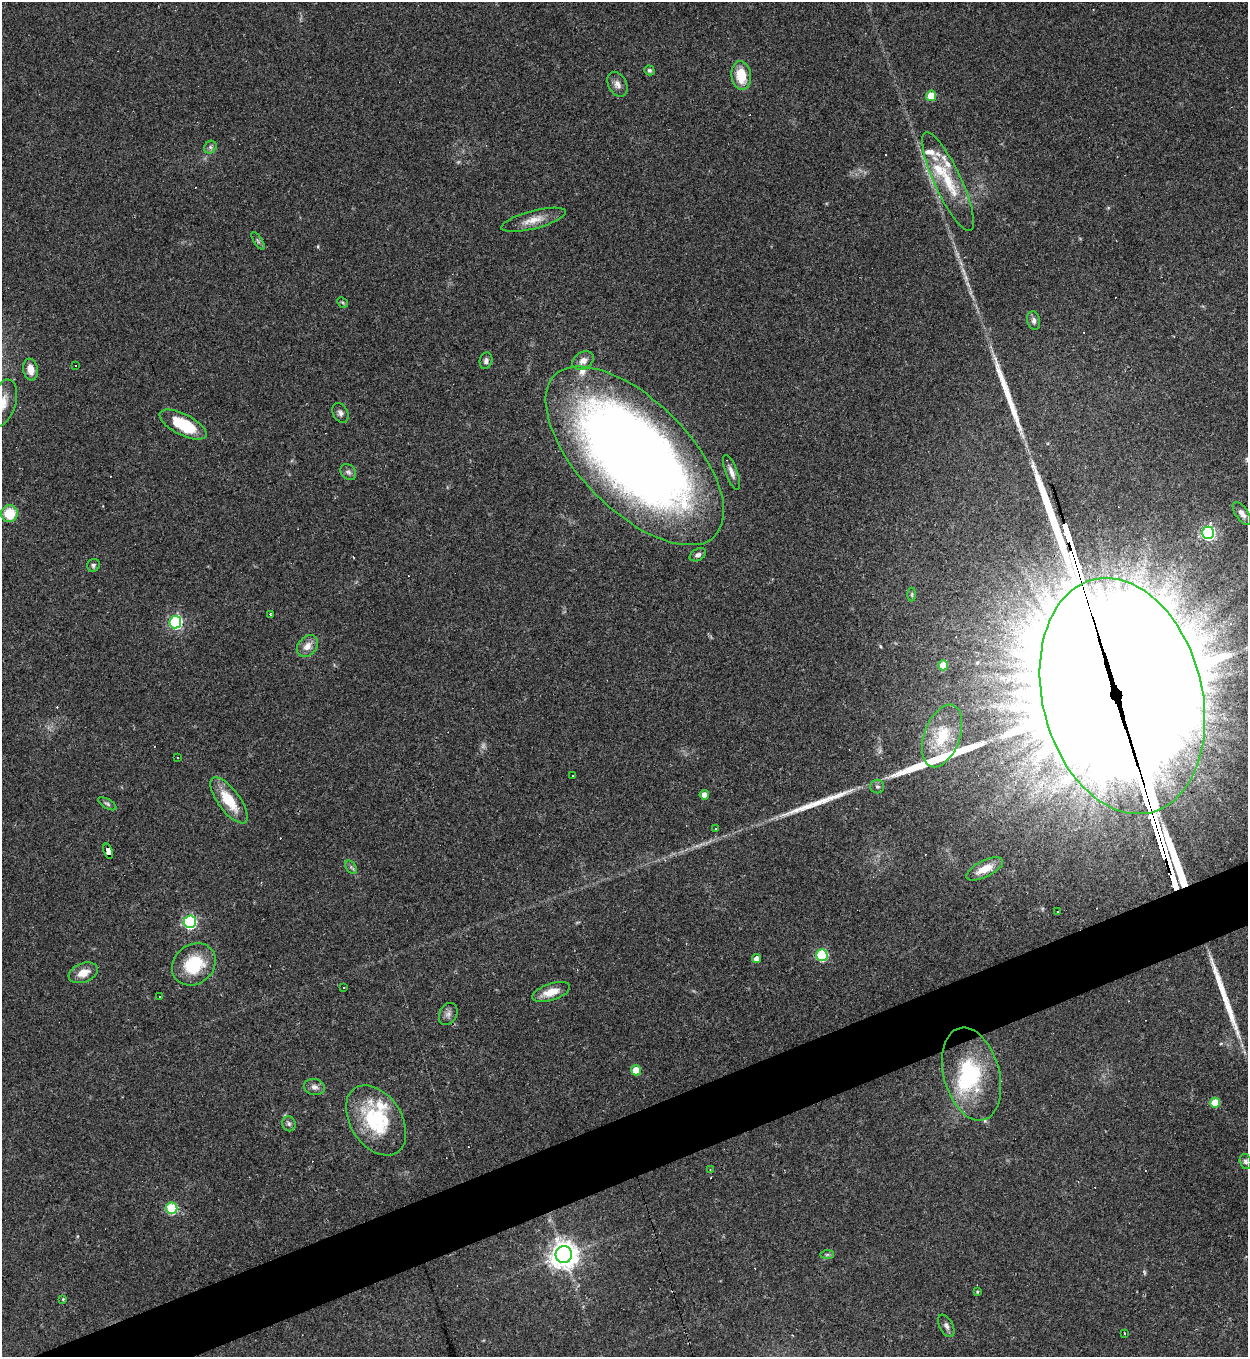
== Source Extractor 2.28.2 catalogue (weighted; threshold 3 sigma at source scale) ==
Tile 7 of 4 x 4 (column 3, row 2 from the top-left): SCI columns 2641-3886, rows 2711-4065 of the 5405 x 5420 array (HDU 1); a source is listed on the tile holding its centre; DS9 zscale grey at full resolution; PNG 1250 x 1359 px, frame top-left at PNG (2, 2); each listed source drawn as its Kron ellipse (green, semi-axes under 4 px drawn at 4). Shown black and unused: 4% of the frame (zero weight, under 2 of 3 exposures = <1% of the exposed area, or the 3 px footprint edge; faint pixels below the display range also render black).
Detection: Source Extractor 2.28.2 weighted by HDU 2 'WHT'; one run over the whole footprint, this tile lists its part. Background 0.0432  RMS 0.005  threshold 0.0227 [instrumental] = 3 sigma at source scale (4.5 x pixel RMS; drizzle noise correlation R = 1.50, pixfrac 1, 0.05/0.05 arcsec/px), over >= 5 px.
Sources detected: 102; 2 too faint to see at this stretch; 2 inside a brighter object's white glare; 20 cosmic-ray / hot-pixel residue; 6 long thin detections or spike segments (spike, bleed or trail) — neither listed nor drawn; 5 inside a brighter listed object's ellipse — not listed separately; the other 67 listed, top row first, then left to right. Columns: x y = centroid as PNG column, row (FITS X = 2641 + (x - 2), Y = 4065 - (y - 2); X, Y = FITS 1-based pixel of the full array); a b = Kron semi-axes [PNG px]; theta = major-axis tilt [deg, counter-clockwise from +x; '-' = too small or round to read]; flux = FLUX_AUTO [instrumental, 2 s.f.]
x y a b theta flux
649 70 5 4 - 0.9
741 75 14 9 -83 14
617 84 13 9 -62 3.2
931 96 5 5 - 17
210 147 7 6 - 1.2
948 182 54 13 -65 21
533 220 33 9 15 7.2
258 241 10 4 -57 1.1
342 302 6 4 -43 0.7
1034 320 9 6 -80 2
486 361 8 6 73 1.7
583 361 11 8 31 3.5
75 365 2 2 - 0.45
31 370 11 7 -81 5.4
2 403 24 13 72 8.9
340 413 10 7 -63 1.9
183 425 26 10 -27 23
635 456 113 55 -45 690
348 472 9 7 -49 1.6
732 472 18 6 -69 3.3
1242 513 13 6 -54 2.8
9 514 8 8 - 14
1208 533 6 6 - 110
698 555 9 5 29 1.7
93 565 6 6 - 1.3
912 594 7 3 90 0.63
270 614 3 2 - 0.79
175 622 6 6 - 90
307 646 12 9 47 4.5
943 665 5 5 - 10
1122 696 120 80 -76 45000
942 736 32 18 70 20
177 757 3 3 - 0.62
572 776 3 3 - 2.2
877 787 7 6 - 1.4
704 795 5 4 - 5
229 800 27 11 -53 16
107 804 10 4 -30 1.1
716 828 3 2 - 0.42
108 851 8 4 -73 160
351 867 7 4 -57 1
985 869 20 8 26 7.6
1057 912 3 2 - 0.56
190 922 6 6 - 94
822 955 6 5 - 52
756 959 4 4 - 3.7
194 964 23 19 39 23
83 973 15 9 21 6.2
344 987 3 2 - 0.45
551 992 20 8 18 7.8
160 997 3 3 - 1.4
448 1014 12 8 61 2.4
636 1070 5 5 - 11
971 1074 47 28 -75 39
314 1087 10 8 -12 2.5
1215 1103 5 5 - 15
376 1120 38 25 -56 41
289 1124 8 6 -70 1.5
1245 1162 8 5 -76 1.3
710 1170 3 3 - 0.53
172 1208 6 5 - 41
564 1254 8 8 - 690
827 1255 7 4 1 0.9
977 1292 4 3 - 0.59
63 1299 4 3 - 0.45
946 1326 12 6 -63 2.1
1124 1333 3 2 - 0.58
Overlapping masked pixels (flux is a lower limit): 2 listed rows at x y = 1122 696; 108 851
Isophote crosses this tile's border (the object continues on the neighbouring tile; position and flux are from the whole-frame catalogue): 2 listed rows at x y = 2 403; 1122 696